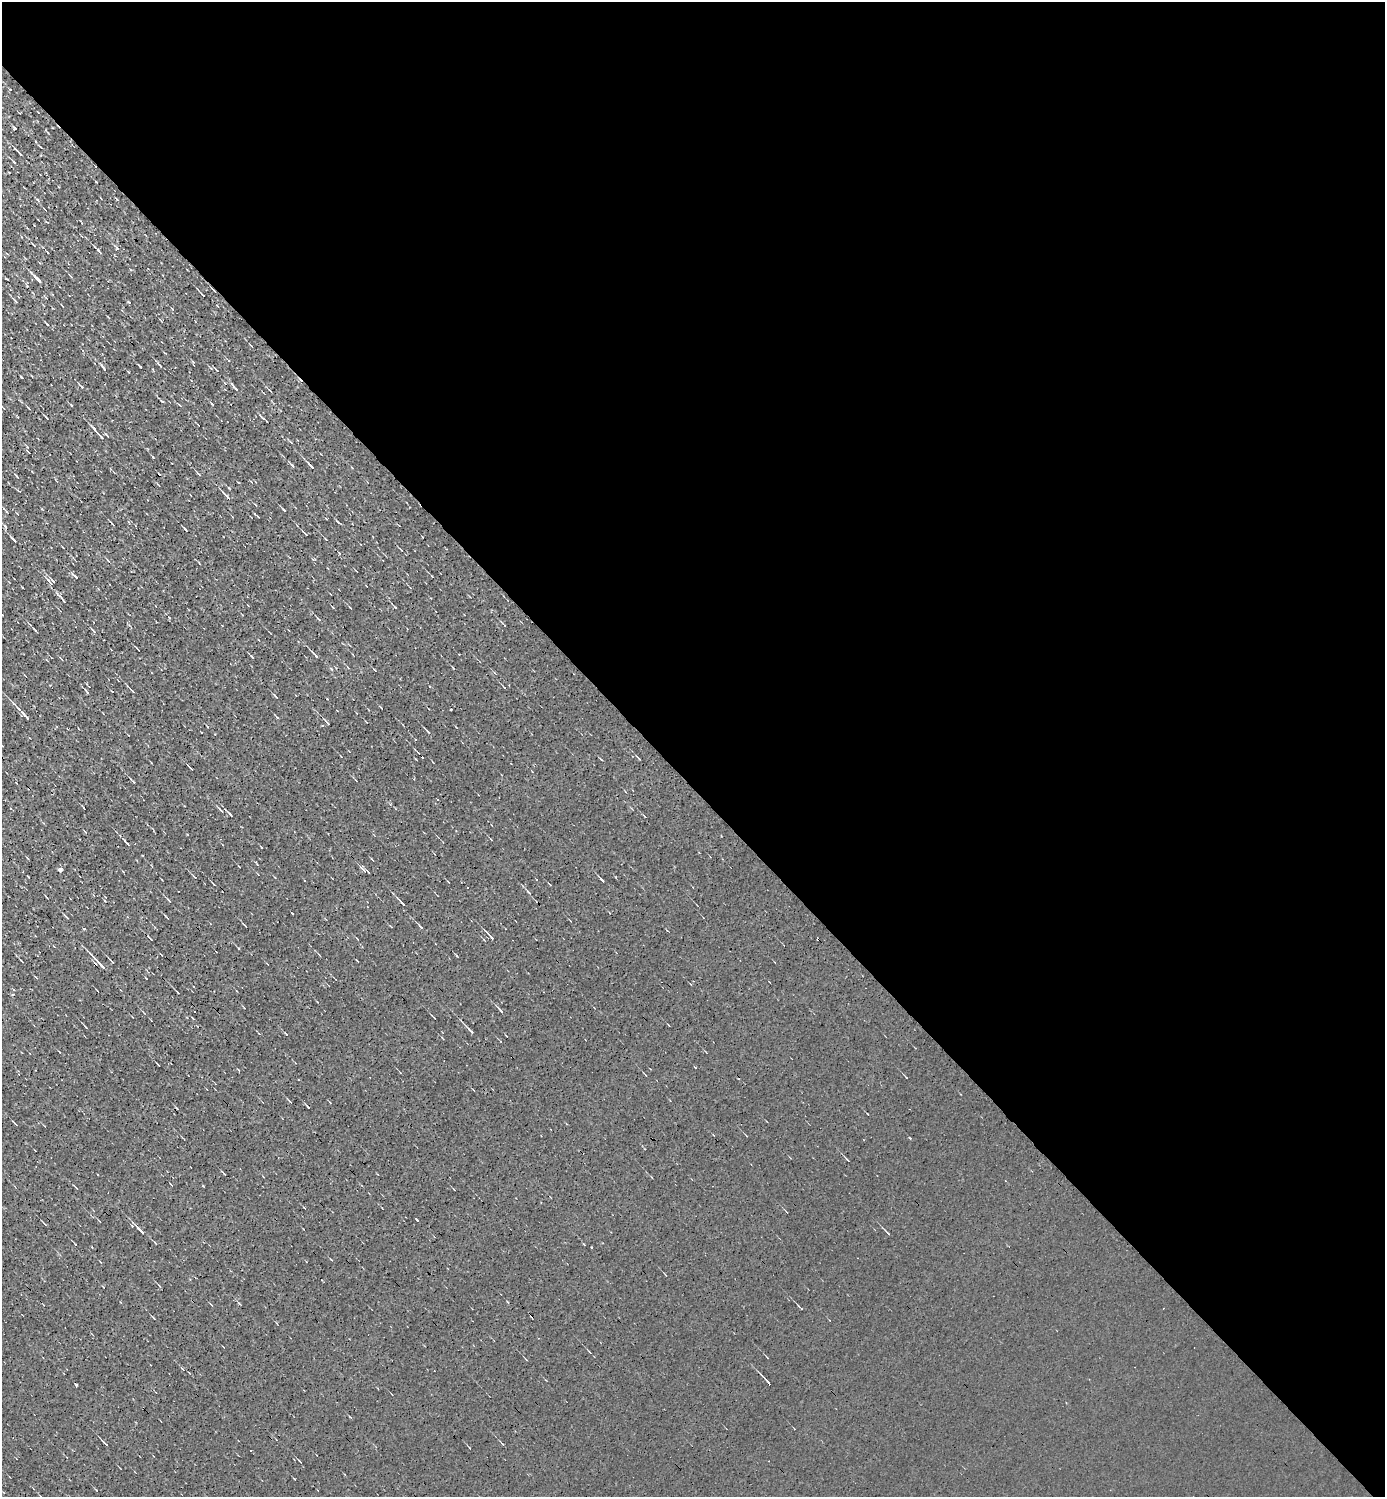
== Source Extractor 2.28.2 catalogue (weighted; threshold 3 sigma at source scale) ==
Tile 8 of 4 x 4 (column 4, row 2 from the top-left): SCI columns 4444-5826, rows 2989-4483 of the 5978 x 5977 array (HDU 1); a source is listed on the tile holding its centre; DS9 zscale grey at full resolution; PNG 1387 x 1499 px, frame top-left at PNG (2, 2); no overlay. Shown black and unused: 53% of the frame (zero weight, under 3 of 4 exposures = <1% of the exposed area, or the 3 px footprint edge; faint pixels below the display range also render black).
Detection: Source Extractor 2.28.2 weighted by HDU 2 'WHT'; one run over the whole footprint, this tile lists its part. Background 0.00236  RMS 0.01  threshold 0.0455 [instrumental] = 3 sigma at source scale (4.5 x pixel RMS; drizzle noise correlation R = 1.50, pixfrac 1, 0.05/0.05 arcsec/px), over >= 5 px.
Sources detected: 147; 17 cosmic-ray / hot-pixel residue — not listed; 2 inside a brighter listed object's ellipse — not listed separately; the other 128 listed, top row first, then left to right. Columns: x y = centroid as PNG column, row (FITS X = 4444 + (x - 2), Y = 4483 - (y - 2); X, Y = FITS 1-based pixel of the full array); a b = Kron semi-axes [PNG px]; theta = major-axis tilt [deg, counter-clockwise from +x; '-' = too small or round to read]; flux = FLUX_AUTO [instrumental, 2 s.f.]
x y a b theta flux
15 128 4 3 - 1.3
19 153 10 3 -47 3.4
14 162 6 3 -45 1.2
96 182 3 2 - 0.67
38 200 5 4 - 1.7
34 245 6 2 -41 1.1
117 248 5 4 - 1.4
98 251 11 2 -48 3.3
7 279 4 2 - 0.91
38 280 13 4 -47 5.8
202 295 6 2 -46 2
16 301 5 3 - 1.1
62 306 5 2 - 0.78
47 324 4 2 - 0.93
251 346 5 3 - 0.97
228 360 5 2 - 0.89
160 365 9 3 -47 2
140 366 4 2 - 0.89
104 368 8 3 -54 2.3
81 386 9 3 -44 1.7
236 389 8 3 -41 1.9
270 390 6 2 -54 1.2
212 404 5 3 - 0.93
71 405 3 2 - 1.1
180 405 5 2 - 0.92
46 417 5 2 - 1.2
262 417 9 2 -42 1.8
94 428 9 3 -48 2.3
107 435 6 2 -46 1.4
101 436 9 2 -46 4.4
153 457 4 2 - 0.95
292 465 6 3 -60 1.5
311 466 10 3 -45 3.5
199 474 6 2 -41 1.4
229 488 4 3 - 0.8
227 497 12 3 -47 4.2
5 510 10 2 -48 1.3
284 510 6 2 -45 1.4
338 522 6 3 -35 1.4
112 524 5 2 - 1.4
5 526 6 3 -46 1.5
185 529 6 2 -46 1.7
306 534 6 3 -42 1.2
13 539 7 2 -45 2.2
326 539 4 2 - 0.79
401 550 5 3 - 0.85
339 553 5 3 - 0.89
108 561 7 2 -49 1.1
75 576 9 3 -42 2.1
50 582 17 5 -49 4.7
60 596 15 3 -43 2.9
350 607 4 2 - 0.88
395 607 5 3 - 1.2
169 617 3 2 - 0.69
319 619 7 3 -42 1.6
35 630 7 2 -45 1.6
93 631 7 3 -55 1.6
138 650 4 2 - 1
315 655 11 3 -46 2.8
251 656 6 3 -37 1.1
374 670 5 2 - 0.85
430 687 3 3 - 3.2
504 687 4 2 - 0.89
86 691 7 2 -58 1.3
132 691 4 3 - 1.2
275 696 7 3 -49 1.3
24 714 21 3 -47 9.2
277 717 6 2 -45 1.2
327 722 7 2 -48 2
428 732 7 3 -49 1.5
341 756 5 2 - 0.63
639 758 5 2 - 1
190 768 6 2 -42 1.1
221 810 9 3 -45 1.8
230 814 10 2 -46 2.3
644 816 4 2 - 0.77
126 842 10 3 -48 2.6
143 855 3 2 - 0.7
27 858 4 2 - 0.95
60 870 4 4 - 4.9
364 870 11 4 -46 2.8
28 876 3 2 - 0.85
194 877 5 2 - 0.83
602 880 6 2 -45 2
305 881 3 3 - 2.3
214 884 4 2 - 0.94
529 892 7 4 -50 1.7
169 901 6 3 -48 1.5
403 904 8 2 -45 2.5
67 917 5 3 - 1.4
245 926 7 2 -49 1
421 927 8 3 -50 2.3
84 929 3 2 - 1.3
491 936 13 3 -47 3
151 939 4 2 - 1.4
238 948 4 2 - 0.78
457 956 5 2 - 0.83
22 961 5 2 - 0.95
357 961 4 2 - 0.78
112 962 6 2 -44 1.4
100 964 22 3 -46 11
178 992 4 2 - 0.97
13 995 4 4 - 1.8
500 1010 8 4 -45 1.9
194 1011 3 2 - 1.3
86 1027 6 2 -42 1.2
470 1031 12 3 -47 4.4
286 1034 5 2 - 0.88
512 1057 3 2 - 1.3
158 1065 3 2 - 0.85
645 1075 6 2 -54 0.8
906 1077 4 2 - 0.79
848 1160 6 2 -42 1.2
224 1174 4 3 - 1
417 1220 5 2 - 1.8
44 1223 5 2 - 1.3
141 1231 16 3 -46 5.3
888 1233 9 2 -48 1.9
75 1244 4 2 - 0.77
592 1248 3 3 - 4.7
160 1286 5 3 - 1.1
239 1303 5 3 - 0.94
801 1308 7 2 -46 1.6
154 1318 4 2 - 0.75
766 1380 11 2 -45 2.9
76 1385 3 3 - 3.1
105 1444 7 3 -48 1.9
300 1461 5 2 - 1
Overlapping masked pixels (flux is a lower limit): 2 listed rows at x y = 100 964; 512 1057
Unlisted compact peaks at least as high as the median listed source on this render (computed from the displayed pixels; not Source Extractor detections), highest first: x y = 21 377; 203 1186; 308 1107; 162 401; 910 1138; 294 1479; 22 587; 117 199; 193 362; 16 476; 584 1244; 187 834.